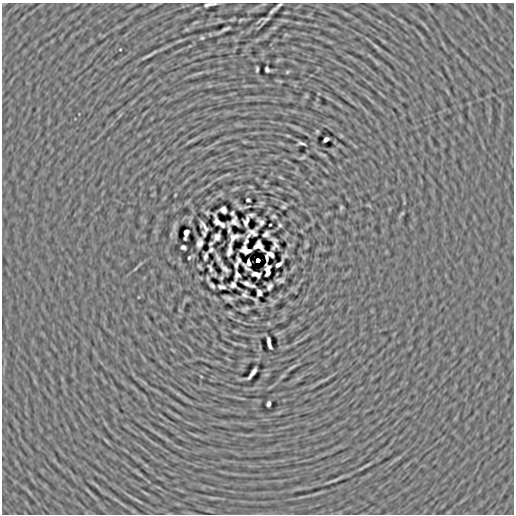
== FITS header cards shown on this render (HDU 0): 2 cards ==
NAXIS1  =                  512
NAXIS2  =                  512

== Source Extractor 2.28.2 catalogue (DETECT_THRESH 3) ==
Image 512 x 512 px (HDU 0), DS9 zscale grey, 1 PNG px = 1 image px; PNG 516 x 516 px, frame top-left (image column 1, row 512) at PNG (2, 3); no overlay
Background -8.74e-05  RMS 0.0065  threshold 0.0196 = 3 sigma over >= 5 px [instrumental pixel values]
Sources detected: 95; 3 with non-positive FLUX_AUTO (blend fragments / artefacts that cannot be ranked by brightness) are not listed; the other 92 listed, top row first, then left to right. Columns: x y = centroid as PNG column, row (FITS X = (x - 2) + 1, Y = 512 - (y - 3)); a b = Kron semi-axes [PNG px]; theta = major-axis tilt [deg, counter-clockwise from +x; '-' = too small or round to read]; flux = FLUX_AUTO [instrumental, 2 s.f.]
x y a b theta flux
209 4 11 3 10 1.6
279 5 12 3 41 1.4
264 19 12 2 15 0.91
195 22 9 3 21 0.54
274 28 6 4 19 0.55
225 29 12 2 27 1.2
202 38 5 4 - 0.56
376 46 14 3 -42 1.2
149 55 27 3 30 1.8
257 69 5 3 - 0.71
267 69 5 4 - 1.1
287 72 5 4 - 0.45
317 131 5 4 - 0.51
288 136 6 3 -19 0.4
326 139 5 4 - 1.8
190 141 12 3 28 0.87
301 143 7 3 -10 0.81
303 157 6 3 22 0.69
280 177 6 3 -30 0.5
251 187 5 3 - 0.4
235 188 10 3 21 0.65
175 195 4 2 - 0.31
248 200 4 3 - 0.75
283 207 4 3 - 0.55
341 207 5 4 - 0.61
223 210 6 5 - 1.9
207 213 4 3 - 0.53
232 213 4 3 - 0.67
402 213 4 3 - 0.43
251 215 6 3 0 0.97
274 216 4 3 - 0.61
246 221 9 4 74 1.3
217 222 10 5 -62 1.3
261 222 7 5 -44 1.2
222 225 5 4 - 1
280 225 3 3 - 0.59
204 226 11 4 -56 1.3
229 230 7 3 -87 0.87
186 233 7 4 81 2.1
204 234 4 3 - 0.63
266 234 6 4 40 1.1
248 236 5 2 - 0.72
217 237 7 5 64 1.9
234 237 9 5 27 1.5
246 242 6 3 65 0.8
200 243 8 5 73 1.9
274 244 12 6 -82 0.31
259 246 9 7 -37 1.3
183 247 5 4 - 1.3
211 250 4 3 - 0.83
229 250 12 4 80 1.8
246 250 9 6 -22 1.5
270 254 7 4 -31 1.4
285 255 5 3 - 0.76
205 256 6 3 75 1.1
189 258 3 2 - 0.56
218 258 7 3 -65 1
267 258 6 2 -82 0.75
239 260 5 4 - 0.77
258 260 4 4 - 7.8
249 263 6 4 -88 0.74
279 264 7 3 41 1.6
236 265 6 3 79 0.8
199 266 4 2 - 0.56
210 268 7 3 -66 1
224 268 10 4 -48 1.6
246 268 11 3 -45 1.3
268 268 6 3 39 0.94
256 274 7 4 -18 2.6
237 275 8 5 78 0.8
221 278 4 2 - 0.49
281 281 5 3 - 0.85
246 283 8 3 -26 1.6
233 285 5 5 - 1.1
212 286 6 3 -47 0.92
253 286 4 3 - 0.48
269 286 6 4 59 1.2
221 287 7 3 -12 1.1
259 292 6 4 -74 1.6
245 294 6 5 - 1.1
228 298 8 3 -20 1.3
255 300 5 2 - 0.63
247 308 8 5 19 0.71
230 313 6 4 -19 0.57
269 343 11 3 -76 2.1
292 367 16 2 32 1
252 373 13 3 53 1.9
268 404 5 3 - 1.2
106 441 9 3 -45 0.59
367 465 12 3 25 0.93
336 480 13 3 14 0.97
137 500 17 2 -31 1.3
At the frame edge (FLAGS 8, measured only in part): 1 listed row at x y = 209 4
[3 non-positive-flux detections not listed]